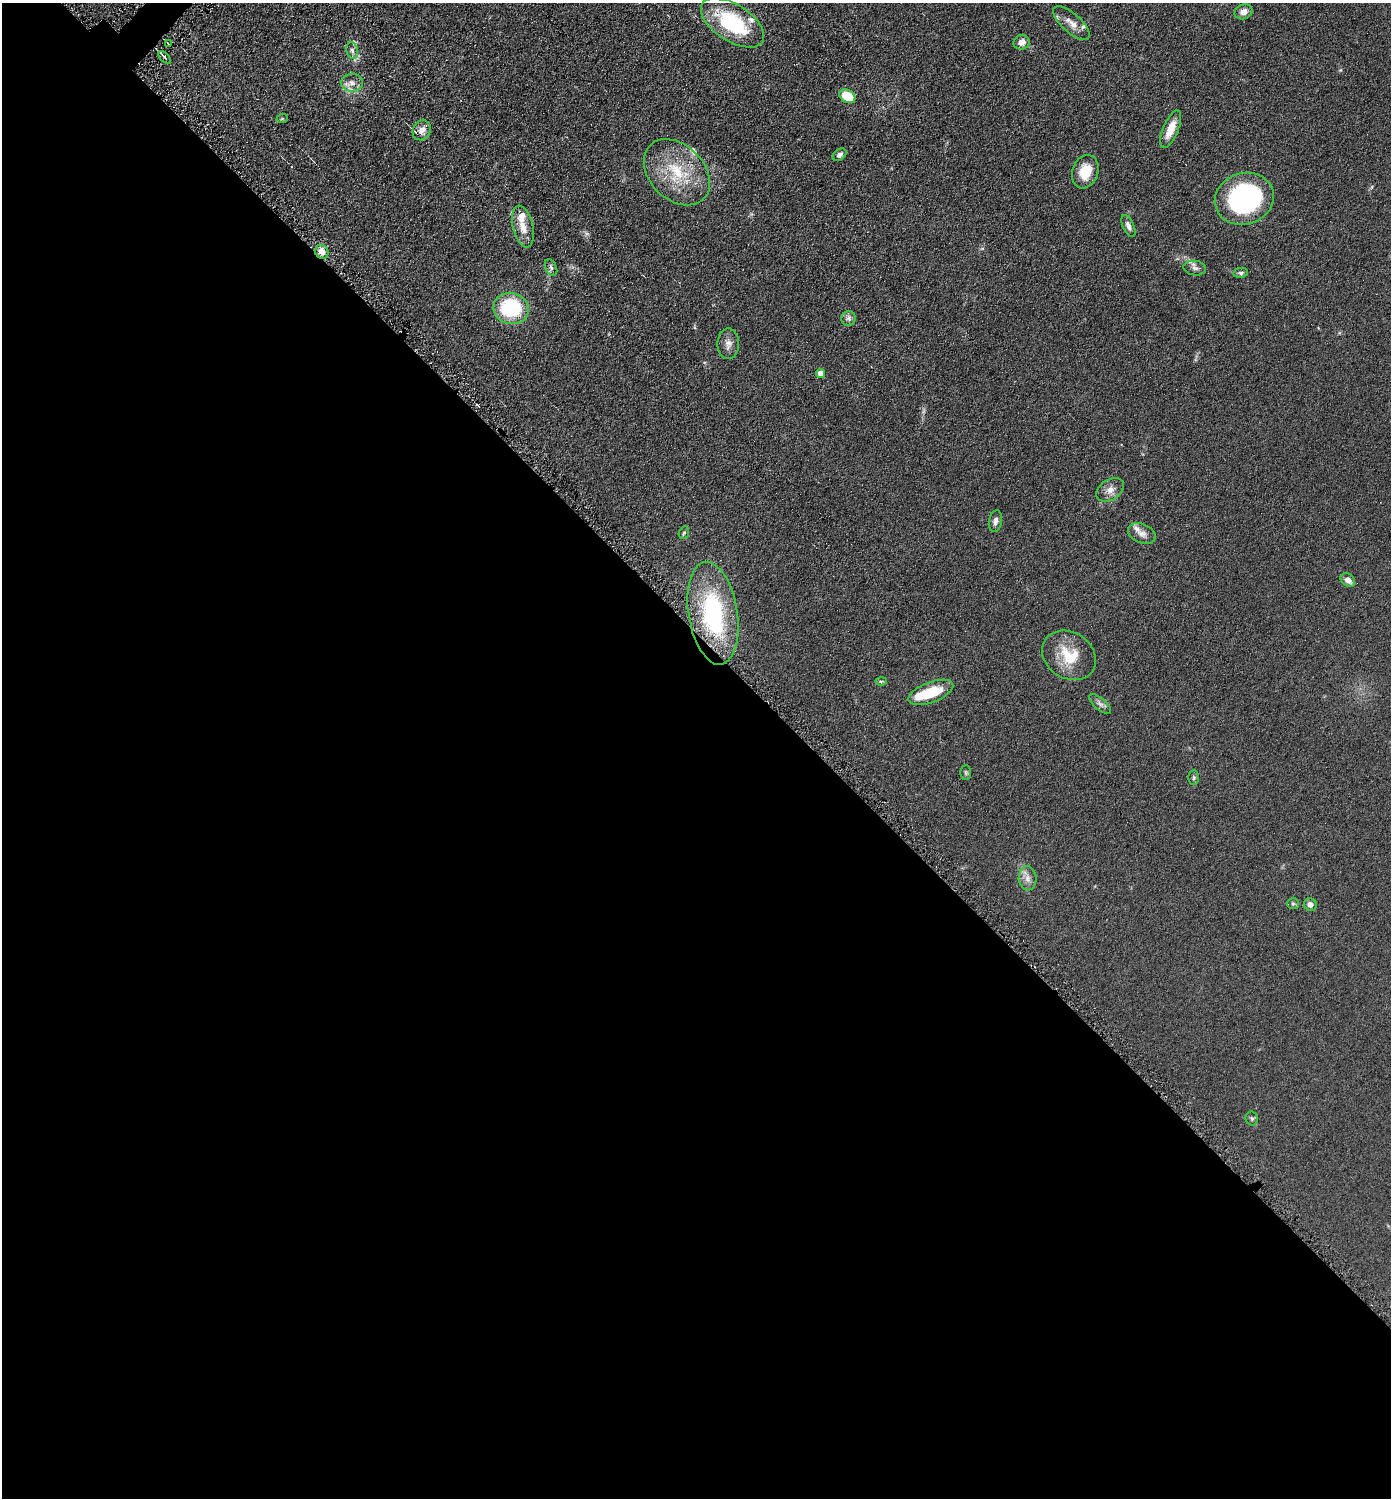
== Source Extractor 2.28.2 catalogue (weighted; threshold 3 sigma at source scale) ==
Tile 14 of 4 x 4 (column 2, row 4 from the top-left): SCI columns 1542-2930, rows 9-1504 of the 6003 x 6002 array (HDU 1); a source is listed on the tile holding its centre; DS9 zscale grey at full resolution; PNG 1393 x 1500 px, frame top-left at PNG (2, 3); each listed source drawn as its Kron ellipse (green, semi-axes under 4 px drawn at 4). Shown black and unused: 58% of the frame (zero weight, under 4 of 8 exposures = <1% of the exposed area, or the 3 px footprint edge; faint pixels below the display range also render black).
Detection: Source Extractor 2.28.2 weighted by HDU 2 'WHT'; one run over the whole footprint, this tile lists its part. Background 0.0917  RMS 0.0078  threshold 0.0321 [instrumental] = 3 sigma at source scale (4.09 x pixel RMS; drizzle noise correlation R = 1.36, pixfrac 0.8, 0.05/0.05 arcsec/px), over >= 5 px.
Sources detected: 50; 1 inside a brighter object's white glare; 1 cosmic-ray / hot-pixel residue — neither listed nor drawn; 6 inside a brighter listed object's ellipse — not listed separately; the other 42 listed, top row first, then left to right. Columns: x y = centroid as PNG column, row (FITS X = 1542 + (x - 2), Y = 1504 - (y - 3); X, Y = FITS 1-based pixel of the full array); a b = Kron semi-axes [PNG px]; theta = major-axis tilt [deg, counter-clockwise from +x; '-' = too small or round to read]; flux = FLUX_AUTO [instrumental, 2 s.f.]
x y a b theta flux
1244 12 9 7 23 4.1
733 23 36 18 -33 56
1071 23 23 9 -42 7.4
1021 42 8 7 - 4.9
168 44 2 2 - 0.73
352 50 8 6 -74 2.4
165 57 8 3 -46 2.9
352 83 11 9 2 4.8
847 96 8 6 -31 22
282 119 6 3 19 0.76
1171 129 20 7 67 11
422 130 10 9 - 3.9
839 155 7 5 38 2.2
677 172 38 27 -45 38
1085 172 17 13 71 15
1244 199 30 25 19 120
523 226 21 10 -77 9.4
1128 226 12 5 -66 3.1
322 252 7 6 - 6.8
551 268 9 5 -64 1.8
1195 268 11 7 -8 2.7
1241 273 7 5 10 1.5
511 308 18 15 -11 54
848 318 7 7 - 2.4
728 344 15 10 89 4.8
820 373 5 4 - 7.7
1110 490 15 10 32 5.7
995 521 11 6 80 2.9
684 533 6 5 - 1.1
1142 533 14 9 -24 5
1348 580 8 6 -40 4.1
713 613 52 24 -81 87
1069 655 28 23 -34 23
881 681 5 4 - 0.89
931 692 23 10 21 25
1100 704 13 5 -40 2.8
966 773 7 5 -89 1.1
1194 778 7 5 -90 1.2
1027 878 12 9 -86 4.6
1293 904 6 5 - 1.1
1310 905 6 6 - 3.4
1252 1118 7 6 - 1.4